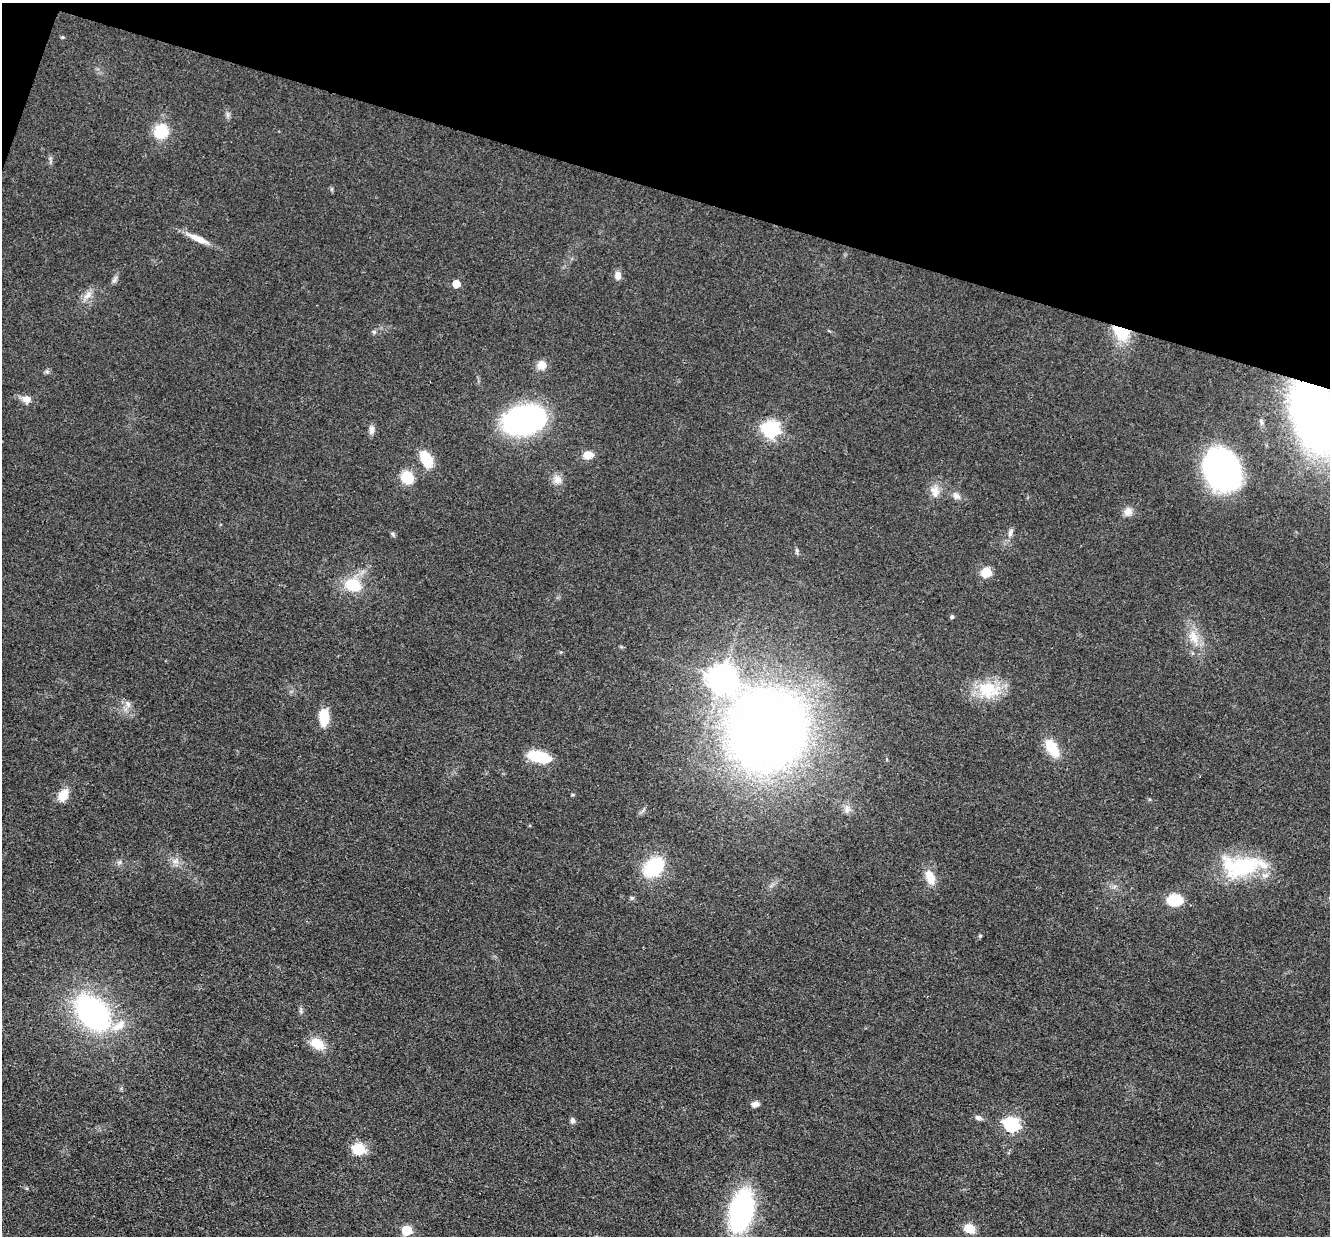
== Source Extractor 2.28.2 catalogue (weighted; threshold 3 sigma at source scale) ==
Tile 2 of 4 x 4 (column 2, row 1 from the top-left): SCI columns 1329-2656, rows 3964-5197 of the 5312 x 5329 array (HDU 1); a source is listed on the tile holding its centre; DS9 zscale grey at full resolution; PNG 1332 x 1238 px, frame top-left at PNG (2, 3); no overlay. Shown black and unused: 16% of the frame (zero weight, under 3 of 4 exposures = <1% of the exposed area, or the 3 px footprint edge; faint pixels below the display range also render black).
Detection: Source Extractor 2.28.2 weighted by HDU 2 'WHT'; one run over the whole footprint, this tile lists its part. Background 0.0619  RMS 0.0059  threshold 0.0267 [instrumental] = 3 sigma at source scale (4.5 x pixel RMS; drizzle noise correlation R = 1.50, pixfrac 1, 0.05/0.05 arcsec/px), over >= 5 px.
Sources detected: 58; all 58 listed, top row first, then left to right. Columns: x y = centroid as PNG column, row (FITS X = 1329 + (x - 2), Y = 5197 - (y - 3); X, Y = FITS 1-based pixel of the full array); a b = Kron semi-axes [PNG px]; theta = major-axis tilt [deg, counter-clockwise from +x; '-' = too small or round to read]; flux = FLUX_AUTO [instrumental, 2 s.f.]
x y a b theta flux
62 37 5 4 - 0.73
161 131 15 14 - 19
198 238 31 7 -23 8.1
618 275 10 7 -82 4
114 280 8 6 66 1.7
456 284 5 5 - 11
87 295 14 7 43 4.3
374 332 6 5 - 1
1121 332 20 13 -40 22
541 365 11 10 - 5.7
47 371 6 6 - 1.2
26 399 11 9 -10 4
1315 416 39 24 -70 650
524 420 27 19 16 190
771 429 7 7 - 200
372 430 12 7 90 2.6
588 455 10 8 7 6.5
426 459 18 10 -62 16
1221 469 36 27 -64 180
407 477 12 11 - 17
557 479 12 10 -38 4.4
935 491 15 12 -83 5.8
956 496 11 8 -34 3
1128 512 11 11 - 4.2
1011 532 10 6 69 2.3
393 534 6 4 -70 0.95
797 551 7 4 -72 1
986 572 6 5 - 34
353 585 17 13 -17 20
952 617 5 4 - 1.2
1194 637 24 10 -70 10
722 678 9 8 - 750
988 690 32 23 -12 22
128 704 10 6 -79 2.7
324 717 16 9 -85 17
767 730 55 54 - 790
1052 748 20 11 -58 17
539 757 23 10 -13 25
63 795 16 11 61 7.6
847 809 11 6 85 2.9
175 861 10 6 48 2.8
1241 866 56 25 5 49
653 867 16 11 47 52
930 877 20 11 -71 8.5
632 898 5 5 - 1.1
1175 900 12 9 1 24
980 936 5 4 - 0.94
93 1012 30 20 -47 150
118 1026 23 10 33 10
317 1043 17 12 -28 11
755 1104 9 6 11 3.1
978 1118 9 6 -21 2.1
572 1120 8 6 -87 1.6
1011 1124 7 6 - 130
359 1149 6 6 - 61
741 1210 24 13 77 170
969 1228 13 9 -16 7.7
407 1230 6 6 - 30
Overlapping masked pixels (flux is a lower limit): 2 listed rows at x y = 1121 332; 1315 416
Isophote crosses this tile's border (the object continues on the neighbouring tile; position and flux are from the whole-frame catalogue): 1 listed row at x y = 1315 416